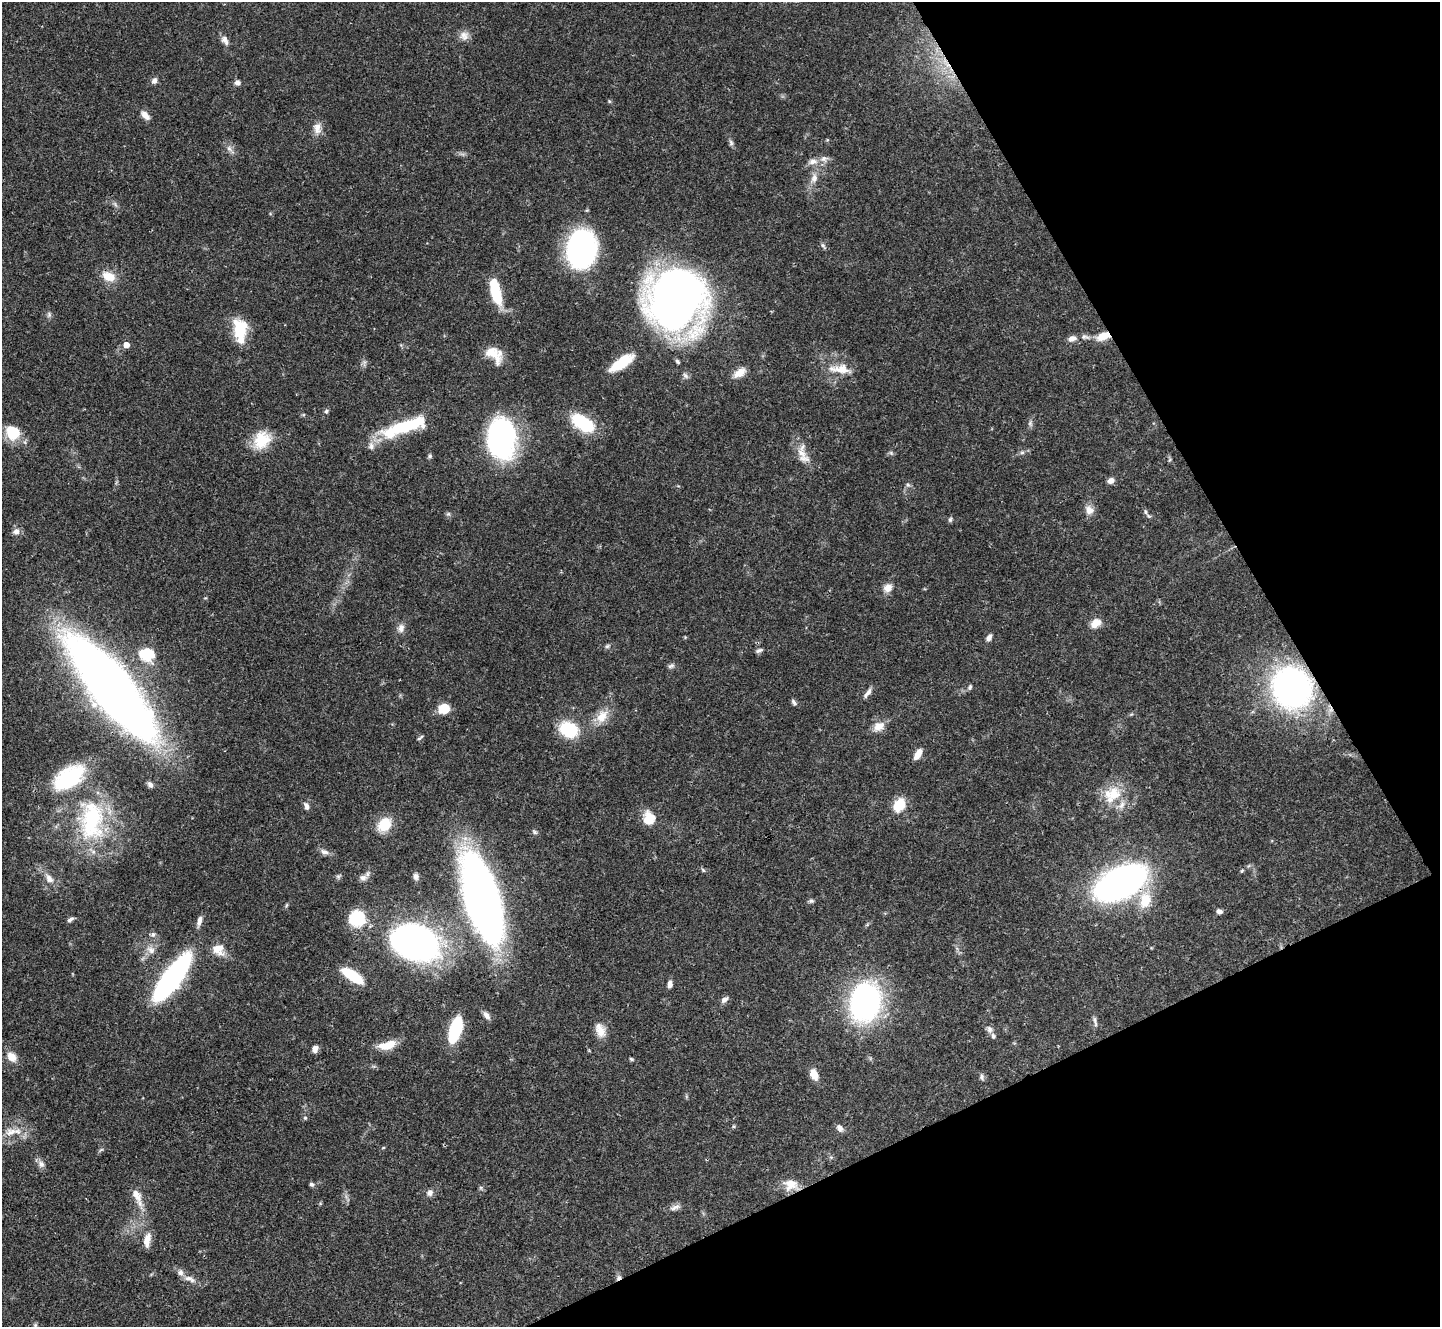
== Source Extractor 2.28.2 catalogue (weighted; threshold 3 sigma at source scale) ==
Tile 12 of 4 x 4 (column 4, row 3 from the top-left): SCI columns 4322-5759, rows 1619-2943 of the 5761 x 5752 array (HDU 1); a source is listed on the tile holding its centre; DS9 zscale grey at full resolution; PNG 1442 x 1329 px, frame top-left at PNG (2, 2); no overlay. Shown black and unused: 23% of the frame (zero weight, under 3 of 4 exposures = <1% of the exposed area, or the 3 px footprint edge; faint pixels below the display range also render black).
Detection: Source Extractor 2.28.2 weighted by HDU 2 'WHT'; one run over the whole footprint, this tile lists its part. Background 0.0707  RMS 0.0033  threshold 0.015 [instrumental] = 3 sigma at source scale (4.5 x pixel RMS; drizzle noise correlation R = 1.50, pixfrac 1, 0.05/0.05 arcsec/px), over >= 5 px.
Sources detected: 135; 1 too faint to see at this stretch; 1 inside a brighter object's white glare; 1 cosmic-ray / hot-pixel residue — not listed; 9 inside a brighter listed object's ellipse — not listed separately; the other 123 listed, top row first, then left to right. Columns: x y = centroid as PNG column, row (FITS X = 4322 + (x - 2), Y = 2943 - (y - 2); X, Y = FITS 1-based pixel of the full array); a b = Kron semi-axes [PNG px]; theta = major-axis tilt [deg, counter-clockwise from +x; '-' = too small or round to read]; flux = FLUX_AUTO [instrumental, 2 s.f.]
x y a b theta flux
464 36 12 12 - 2.3
225 40 13 8 -60 1.8
154 81 8 7 - 1.2
237 83 6 6 - 1.4
145 115 13 7 -46 2.2
317 128 15 11 -80 2.8
731 142 9 5 -64 0.89
229 149 10 6 -52 1.4
813 161 12 8 13 2.2
814 178 13 8 74 2.4
823 245 8 5 -61 0.74
581 248 32 24 83 72
109 276 17 11 -23 5.3
496 292 27 9 -76 15
675 299 44 42 -72 260
49 315 8 6 71 0.78
241 328 21 16 -88 12
1103 336 17 9 19 4.7
1085 337 14 6 -8 1.7
1072 338 10 7 17 1.9
126 345 5 5 - 3.2
493 353 26 13 -48 6.4
677 361 6 5 - 0.61
621 363 31 11 35 10
842 369 25 12 -8 5.9
740 373 17 9 33 3.5
685 376 9 6 -50 0.98
326 411 7 5 86 0.68
583 423 28 14 -33 17
1030 424 8 6 -70 0.83
404 427 50 14 17 24
12 432 17 14 -51 9.6
501 438 32 22 89 79
262 440 25 19 53 9.5
1022 452 6 5 - 0.67
801 453 19 10 -50 4.2
891 453 6 5 - 0.57
430 456 6 5 - 0.61
1169 460 6 4 87 0.5
1111 481 8 6 28 1.6
908 485 7 6 - 0.87
1089 510 13 10 -59 2.5
1145 512 8 4 -81 0.67
448 514 6 4 18 0.52
950 520 7 5 75 0.62
16 532 10 8 33 1.6
888 588 10 9 - 2.8
205 598 5 3 - 0.3
1096 623 15 10 35 3.1
401 628 12 8 80 1.8
989 637 9 6 61 1.5
607 646 8 5 27 0.68
759 650 10 5 19 0.84
147 654 18 15 -25 10
671 666 10 5 25 0.84
111 687 79 24 -52 500
970 687 7 5 64 0.69
1292 687 26 24 -61 140
869 691 10 6 64 1.3
794 702 9 5 -57 0.85
444 709 9 8 - 7.7
602 716 21 13 56 5.4
879 726 15 12 32 3.6
568 730 19 15 -28 15
420 738 9 3 36 0.54
918 754 12 6 58 3.4
69 778 37 21 34 24
150 784 7 5 -54 1.2
1114 794 24 16 -5 10
899 805 13 9 54 9.4
306 806 9 6 -60 1.4
650 817 22 12 -42 4.3
91 820 55 31 89 38
384 824 16 12 54 8.7
535 832 8 5 -28 0.65
324 852 12 6 -19 1.5
1242 871 5 4 - 0.4
416 876 9 7 -80 1.2
49 878 14 9 -55 2.7
363 878 9 8 - 1.6
1120 883 43 23 29 140
482 898 60 20 -74 320
1145 900 17 12 77 9.1
811 901 7 5 -39 0.7
287 905 6 4 70 0.44
1219 911 6 5 - 1.2
357 918 13 13 - 17
70 920 8 5 29 0.96
199 921 13 5 78 1.8
153 934 7 6 - 0.9
416 941 44 31 -19 120
218 949 16 13 -39 4.7
151 950 13 9 -37 2.3
352 976 20 8 -33 17
171 978 37 10 54 120
670 984 8 5 84 1.4
725 1000 9 6 38 1.4
865 1002 32 24 77 91
486 1015 12 6 -53 1.5
1095 1020 10 5 -86 1.1
455 1029 21 9 74 25
989 1029 9 7 -69 1.3
600 1030 19 11 -69 3.9
387 1045 22 9 13 6.1
315 1049 9 7 79 1.7
12 1057 14 11 -53 3.4
631 1059 6 4 -17 0.49
814 1074 12 8 -66 3.8
982 1077 9 6 -77 0.84
305 1118 5 5 - 0.52
840 1128 10 7 -46 1.4
11 1132 23 11 13 5.7
383 1148 5 3 - 0.3
101 1150 7 4 19 0.5
41 1164 10 9 - 1.6
311 1184 5 5 - 0.78
791 1185 19 15 -6 4.8
430 1193 9 8 - 1.6
136 1195 23 10 -59 4.2
675 1207 16 6 23 1.6
147 1240 19 8 80 3.4
189 1279 18 7 -24 2.4
35 1325 7 5 70 0.56
Overlapping masked pixels (flux is a lower limit): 6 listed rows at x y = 1103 336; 111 687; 1292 687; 1120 883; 416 941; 791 1185
Isophote crosses this tile's border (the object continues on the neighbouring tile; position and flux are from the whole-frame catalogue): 1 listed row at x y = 35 1325